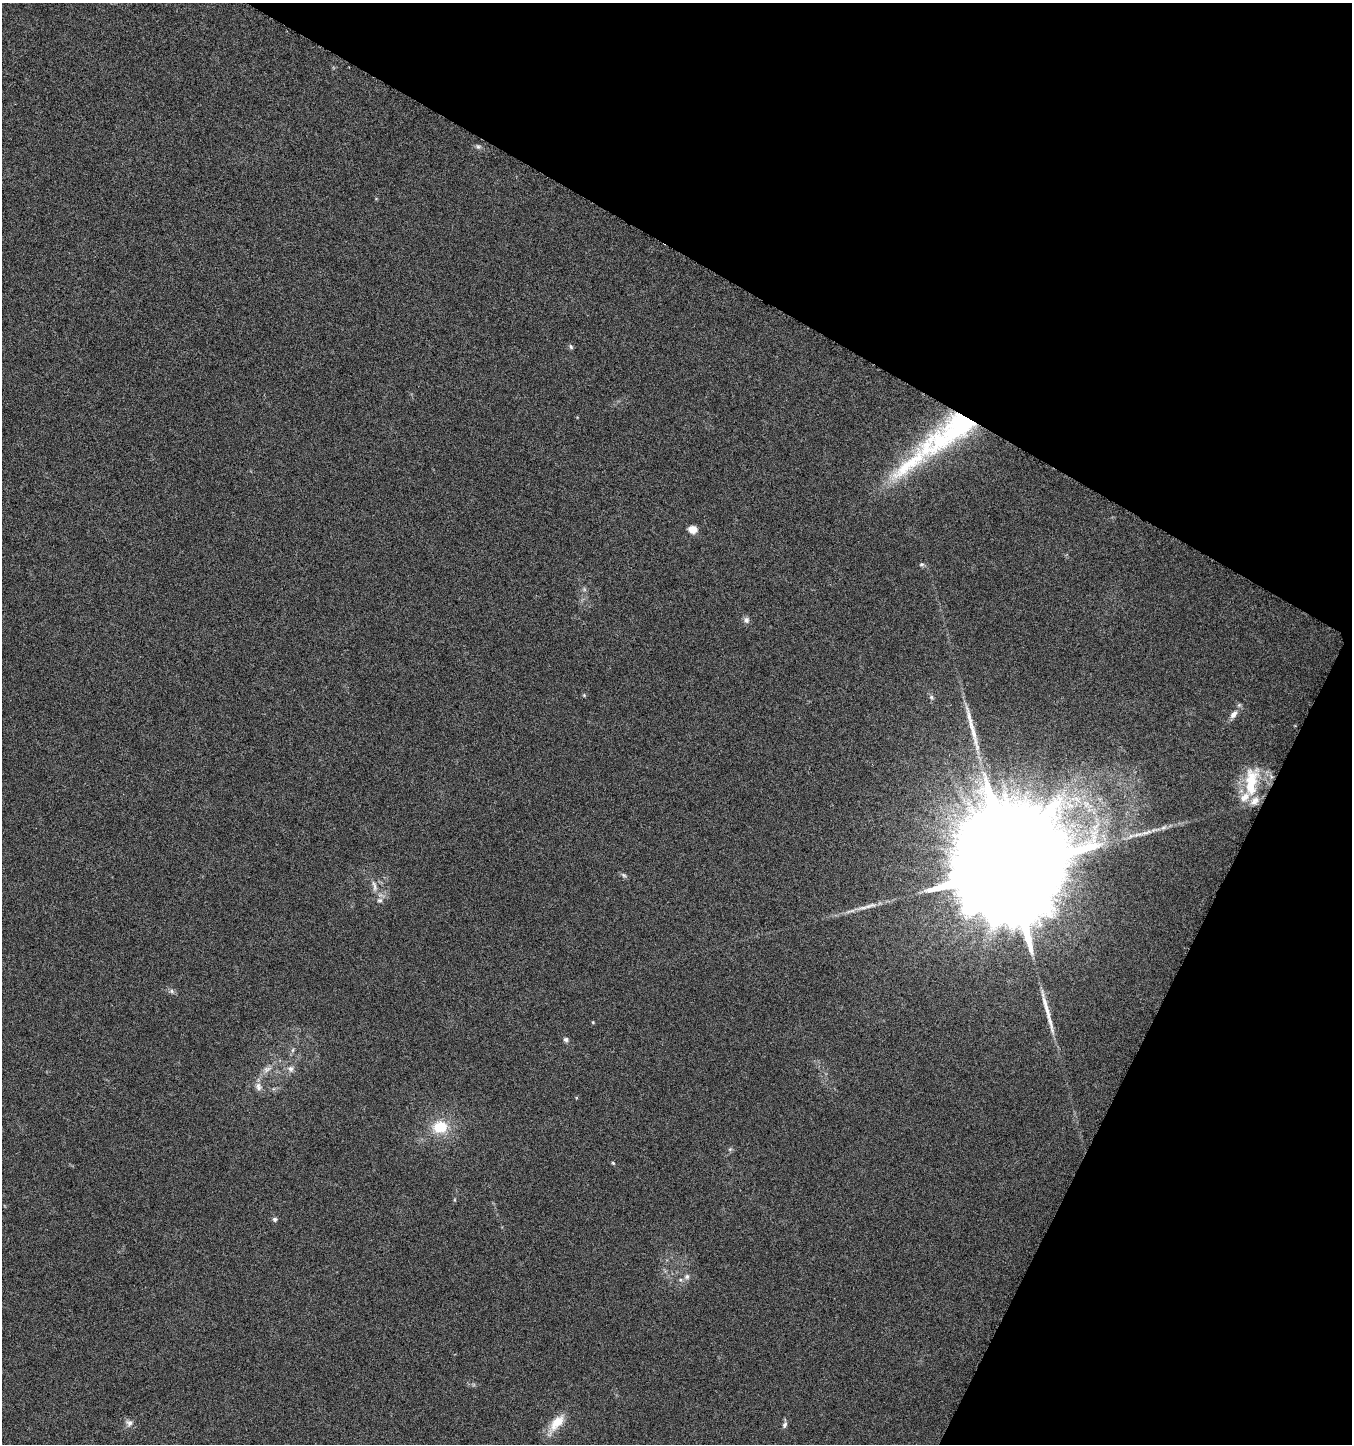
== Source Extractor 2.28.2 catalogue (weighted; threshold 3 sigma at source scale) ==
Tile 8 of 4 x 4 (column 4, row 2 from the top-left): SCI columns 4325-5674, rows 2889-4330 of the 5880 x 5785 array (HDU 1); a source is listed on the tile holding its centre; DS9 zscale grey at full resolution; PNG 1354 x 1446 px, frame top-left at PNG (2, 3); no overlay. Shown black and unused: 27% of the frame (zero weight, under 3 of 6 exposures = <1% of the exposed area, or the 3 px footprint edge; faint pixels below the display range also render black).
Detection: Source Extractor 2.28.2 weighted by HDU 2 'WHT'; one run over the whole footprint, this tile lists its part. Background 0.0191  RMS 0.0035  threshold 0.0144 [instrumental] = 3 sigma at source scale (4.09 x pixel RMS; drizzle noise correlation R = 1.36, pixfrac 0.8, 0.0396/0.0396 arcsec/px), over >= 5 px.
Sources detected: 37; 3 long thin detections or spike segments (spike, bleed or trail) — not listed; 5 inside a brighter listed object's ellipse — not listed separately; the other 29 listed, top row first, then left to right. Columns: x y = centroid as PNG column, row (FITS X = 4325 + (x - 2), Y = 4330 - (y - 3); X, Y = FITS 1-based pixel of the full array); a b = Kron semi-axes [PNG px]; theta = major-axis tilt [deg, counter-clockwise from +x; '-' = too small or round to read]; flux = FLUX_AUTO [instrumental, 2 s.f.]
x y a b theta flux
478 146 7 5 -67 0.67
571 347 7 5 -73 0.63
960 425 54 31 29 44
910 464 107 22 40 32
693 529 5 5 - 8.4
922 564 6 5 - 0.58
746 620 8 7 - 1.2
584 695 5 5 - 0.39
931 697 6 5 - 0.63
1233 714 12 7 49 1.9
1251 782 43 16 83 14
1009 868 33 25 -34 23000
624 875 8 5 -36 0.71
374 886 17 5 -77 1.8
851 911 18 4 12 1.8
171 991 6 6 - 0.73
593 1022 4 4 - 0.3
566 1040 7 5 -65 0.84
267 1069 12 8 19 1.9
290 1069 9 8 - 1.6
258 1087 11 7 -83 1.7
440 1127 17 15 8 9.5
730 1149 6 4 44 0.54
613 1163 5 3 - 0.37
275 1219 6 6 - 0.76
687 1276 7 7 - 1.1
129 1423 10 8 -32 1.5
556 1423 30 11 52 6.4
785 1425 9 6 72 0.94
Overlapping masked pixels (flux is a lower limit): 1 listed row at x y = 960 425